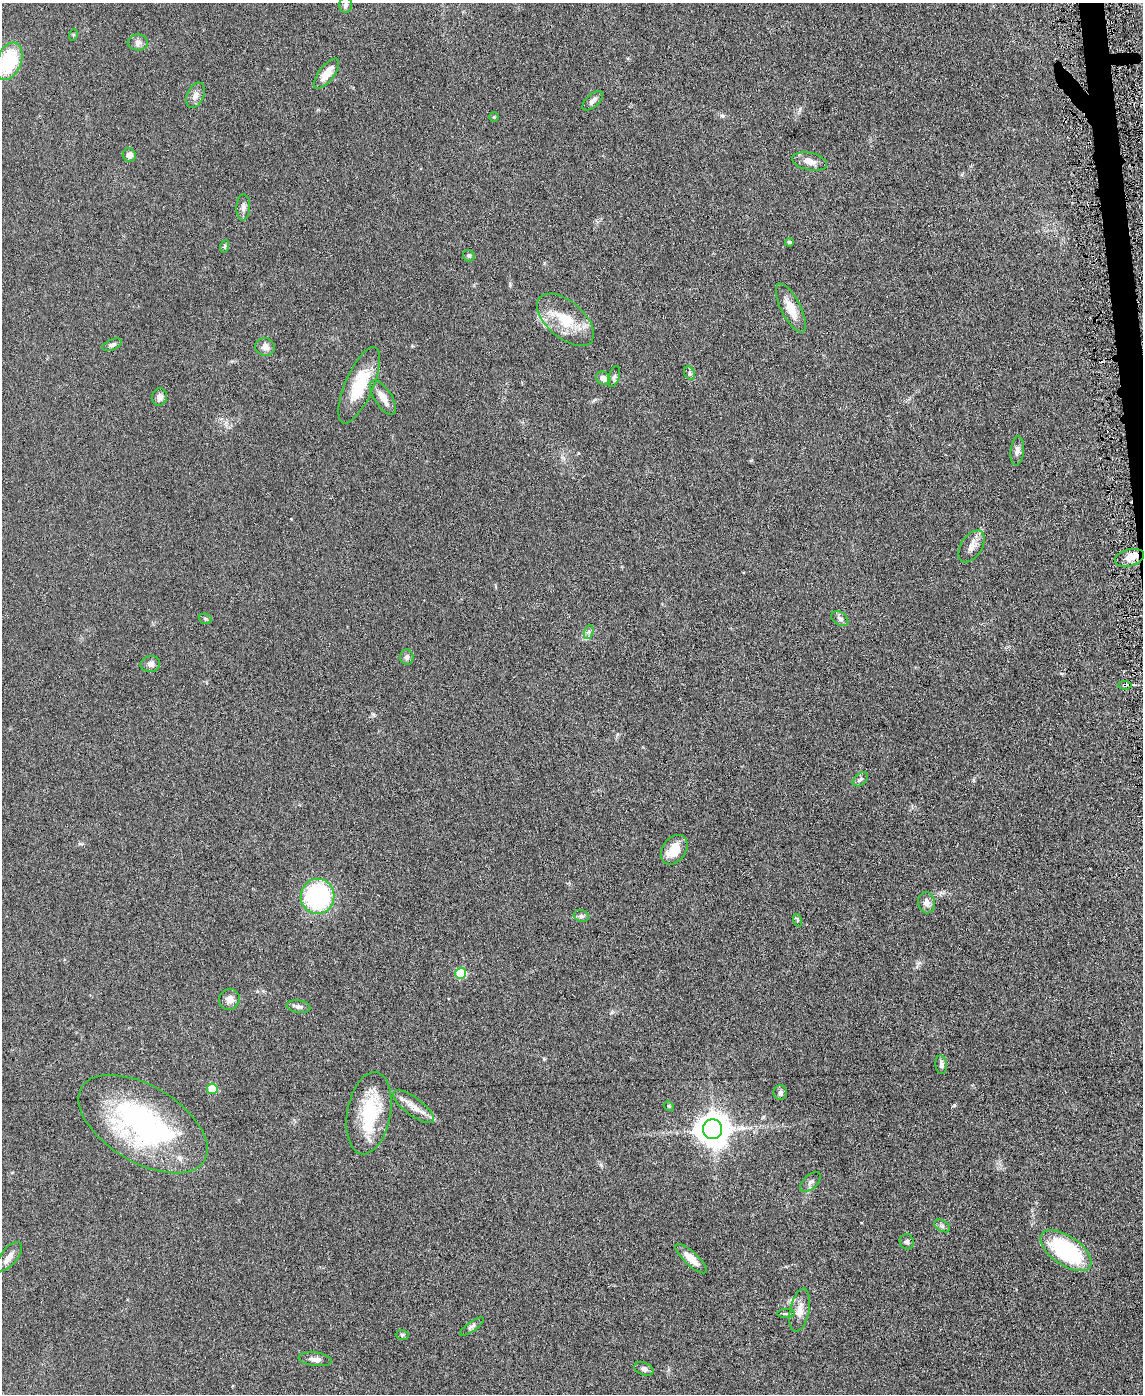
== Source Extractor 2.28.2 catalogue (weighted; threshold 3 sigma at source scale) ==
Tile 6 of 4 x 3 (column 2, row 2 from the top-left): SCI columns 1141-2281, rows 1519-2910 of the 4565 x 4533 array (HDU 1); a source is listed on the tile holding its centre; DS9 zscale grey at full resolution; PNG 1145 x 1396 px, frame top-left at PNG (2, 3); each listed source drawn as its Kron ellipse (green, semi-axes under 4 px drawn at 4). Shown black and unused: <1% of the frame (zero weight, under 3 of 6 exposures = <1% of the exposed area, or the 3 px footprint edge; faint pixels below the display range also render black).
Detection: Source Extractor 2.28.2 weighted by HDU 2 'WHT'; one run over the whole footprint, this tile lists its part. Background 0.0616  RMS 0.0057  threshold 0.0235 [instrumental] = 3 sigma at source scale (4.09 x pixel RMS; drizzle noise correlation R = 1.36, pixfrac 0.8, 0.05/0.05 arcsec/px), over >= 5 px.
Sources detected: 65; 1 cosmic-ray / hot-pixel residue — neither listed nor drawn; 2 inside a brighter listed object's ellipse — not listed separately; the other 62 listed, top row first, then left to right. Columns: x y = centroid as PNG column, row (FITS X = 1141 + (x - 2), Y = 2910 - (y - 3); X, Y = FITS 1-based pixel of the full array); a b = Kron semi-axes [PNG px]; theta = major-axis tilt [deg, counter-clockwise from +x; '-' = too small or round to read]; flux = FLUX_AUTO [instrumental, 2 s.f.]
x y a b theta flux
346 5 8 6 85 1.2
73 35 6 3 72 0.58
138 42 10 8 -4 2.3
9 61 19 12 68 30
326 74 18 7 52 7.1
196 95 13 8 65 3
593 101 13 6 43 2.3
494 117 5 4 - 0.55
129 155 7 6 - 2.5
809 161 18 8 -11 4.7
243 207 13 7 87 2.2
789 242 4 4 - 0.91
225 246 6 4 71 0.72
469 256 6 5 - 1
791 308 27 9 -63 9.3
565 320 34 18 -41 18
112 345 10 5 22 1.7
265 347 10 9 - 3
690 373 7 5 -62 1.1
614 376 11 5 72 1.4
603 378 7 6 - 2.8
359 385 41 14 67 22
159 397 8 7 - 2.6
383 398 20 8 -56 5.6
1017 451 14 6 83 2.5
972 546 18 10 57 4.7
1129 558 15 8 14 5.1
205 619 6 5 - 0.86
840 619 9 6 -35 1.6
589 632 7 4 71 1.3
407 657 7 6 - 1.7
150 664 10 8 13 2.3
1125 685 7 3 -4 0.81
860 779 8 5 40 1.4
674 850 16 11 54 9.5
317 896 17 17 - 71
927 903 10 8 -80 3.2
581 916 8 6 -19 1.3
797 920 6 4 -71 0.77
461 973 5 5 - 26
229 999 11 10 - 3.6
299 1007 12 6 -8 1.8
941 1065 9 5 -83 1.6
212 1089 5 5 - 15
780 1093 7 7 - 1.5
669 1106 5 4 - 0.61
414 1107 24 8 -37 6
369 1113 41 21 79 30
143 1124 72 38 -31 120
712 1129 10 9 - 950
810 1182 13 6 43 2
942 1226 8 5 -30 1.3
907 1242 7 7 - 1.4
1066 1251 29 14 -35 52
9 1257 18 8 50 4
691 1259 20 6 -43 6.6
800 1310 22 9 78 5.7
786 1313 9 3 1 0.96
472 1327 14 5 35 1.5
402 1335 6 5 - 0.83
315 1359 17 6 -7 3.3
644 1369 10 6 -23 2.1
Overlapping masked pixels (flux is a lower limit): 1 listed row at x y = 1125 685
Unlisted compact peaks at least as high as the median listed source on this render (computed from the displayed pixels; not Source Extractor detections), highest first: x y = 954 1105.